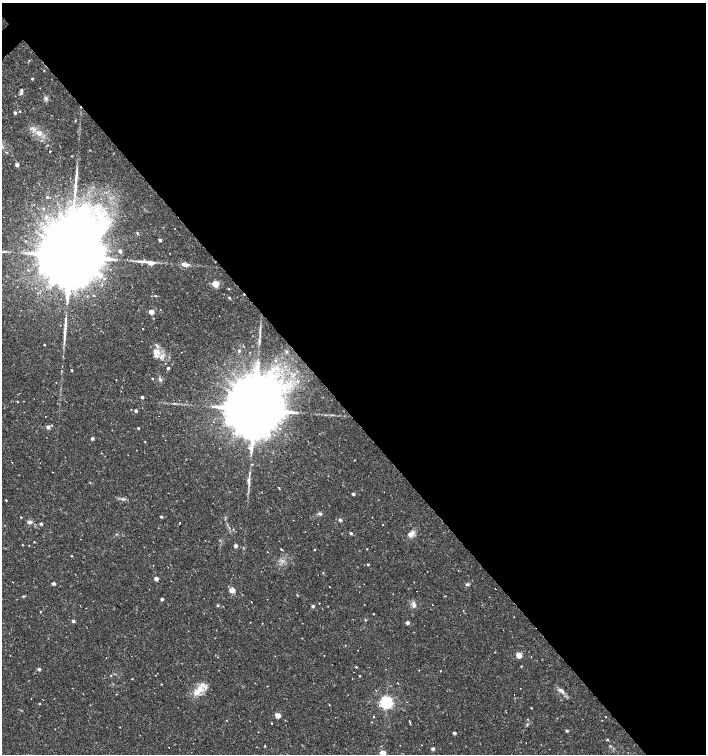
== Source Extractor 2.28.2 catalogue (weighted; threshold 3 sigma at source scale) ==
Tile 8 of 4 x 4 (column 4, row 2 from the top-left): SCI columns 4437-5844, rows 3008-4510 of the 5991 x 6017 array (HDU 1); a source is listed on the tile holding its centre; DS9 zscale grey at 2 x 2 block average (1 PNG px = mean of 2 x 2 image px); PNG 708 x 756 px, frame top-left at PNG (2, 3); no overlay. Shown black and unused: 55% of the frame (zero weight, under 2 of 3 exposures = <1% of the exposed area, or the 3 px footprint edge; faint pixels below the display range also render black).
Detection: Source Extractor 2.28.2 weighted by HDU 2 'WHT'; one run over the whole footprint, this tile lists its part. Background 0.0173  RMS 0.0019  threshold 0.00854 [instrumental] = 3 sigma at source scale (4.5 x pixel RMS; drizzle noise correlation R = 1.50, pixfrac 1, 0.0396/0.0396 arcsec/px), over >= 5 px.
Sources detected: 143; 16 cosmic-ray / hot-pixel residue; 2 long thin detections or spike segments (spike, bleed or trail) — not listed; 1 inside a brighter listed object's ellipse — not listed separately; the other 124 listed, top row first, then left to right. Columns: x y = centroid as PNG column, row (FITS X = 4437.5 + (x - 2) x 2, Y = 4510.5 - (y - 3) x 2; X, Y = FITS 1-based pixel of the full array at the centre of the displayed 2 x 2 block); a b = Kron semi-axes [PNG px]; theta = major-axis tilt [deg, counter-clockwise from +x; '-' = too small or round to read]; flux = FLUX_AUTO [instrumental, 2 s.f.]
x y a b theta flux
29 60 2 2 - 0.24
44 70 3 2 - 0.19
32 79 2 2 - 0.52
21 90 5 4 - 0.82
46 98 3 3 - 1.6
20 111 2 2 - 0.37
15 113 2 2 - 1.4
39 133 5 4 - 2.3
48 145 3 2 - 0.27
2 147 3 3 - 0.51
90 150 2 2 - 0.19
50 151 2 2 - 2.6
72 156 2 2 - 0.23
17 165 2 2 - 2.7
47 197 3 2 - 0.42
43 208 2 2 - 0.48
61 214 5 4 - 1.2
137 233 3 2 - 0.62
160 240 2 2 - 1.5
120 251 2 2 - 1.7
71 257 34 13 -50 16000
150 263 12 3 -11 5.4
185 264 9 4 -7 2.5
100 275 4 3 - 2.8
215 284 3 3 - 16
229 289 2 2 - 0.3
155 296 3 2 - 0.41
229 298 3 2 - 0.64
151 312 3 2 - 6.7
259 341 7 3 -88 0.81
44 345 2 2 - 0.39
239 351 3 2 - 0.69
156 352 13 9 -79 4.9
286 352 3 2 - 0.46
275 360 3 3 - 0.52
258 362 5 4 - 1.1
168 368 2 2 - 0.95
72 370 2 2 - 2.9
152 378 2 2 - 0.38
160 379 5 4 - 0.93
142 397 2 2 - 1.4
17 401 2 2 - 0.22
254 409 21 12 -52 8600
136 411 2 2 - 1.3
159 416 2 2 - 0.93
45 417 2 2 - 0.18
48 427 3 3 - 2.7
138 428 2 2 - 0.59
92 438 2 2 - 1.6
145 442 2 2 - 0.25
186 459 2 2 - 0.15
12 462 2 2 - 0.18
252 464 2 2 - 0.28
248 480 6 4 63 1.1
353 494 2 2 - 1.3
123 499 9 2 -16 0.96
6 500 2 2 - 0.35
320 514 3 3 - 1.2
21 517 2 2 - 0.39
161 517 2 2 - 0.78
340 520 3 2 - 1.2
31 522 6 4 -10 1.3
41 524 2 2 - 1.4
233 529 2 2 - 0.26
351 533 2 2 - 1.2
411 534 10 6 25 2.7
34 542 2 2 - 0.27
23 545 3 2 - 0.2
29 545 2 2 - 0.17
236 546 2 2 - 2.5
281 549 3 2 - 0.39
367 549 2 2 - 0.31
314 550 3 2 - 0.25
267 552 2 2 - 0.2
71 556 2 2 - 0.26
368 564 2 2 - 0.54
153 566 2 2 - 0.22
156 579 3 2 - 4
54 583 2 2 - 1.8
467 584 5 4 - 0.71
232 590 4 4 - 3.1
24 596 4 2 - 0.39
162 599 2 2 - 1.2
319 603 2 2 - 0.17
218 605 3 2 - 0.69
364 605 2 2 - 0.12
414 605 7 4 -80 1.9
313 606 2 2 - 1.4
40 612 2 2 - 0.29
373 614 2 2 - 0.31
73 621 2 2 - 1.4
262 623 2 2 - 0.19
408 623 3 3 - 1.7
519 655 3 3 - 9.8
521 666 2 2 - 0.28
356 667 2 2 - 0.38
39 669 2 2 - 1.5
440 671 2 2 - 0.22
360 676 2 2 - 0.33
132 679 2 2 - 0.23
398 683 2 2 - 0.38
161 684 2 2 - 0.23
267 686 2 2 - 0.3
200 689 8 7 - 4.4
561 691 10 4 -47 2.1
116 694 2 2 - 0.2
386 702 4 4 - 110
39 704 2 2 - 0.31
329 705 2 2 - 0.21
531 708 2 2 - 0.25
278 715 3 3 - 8.1
373 717 3 2 - 0.25
528 719 2 2 - 0.2
227 720 2 2 - 0.19
602 720 2 2 - 0.14
409 721 3 2 - 0.38
272 723 2 2 - 0.5
567 731 3 3 - 0.56
454 733 2 2 - 1.5
607 739 3 2 - 0.28
265 746 2 2 - 0.89
169 747 2 2 - 0.58
433 749 2 2 - 1.7
383 753 3 3 - 11
Overlapping masked pixels (flux is a lower limit): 1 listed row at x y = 71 257
Isophote crosses this tile's border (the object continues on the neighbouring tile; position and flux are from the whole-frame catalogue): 1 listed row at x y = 383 753
Diffuse or blended objects may show on this block-average render without a row.